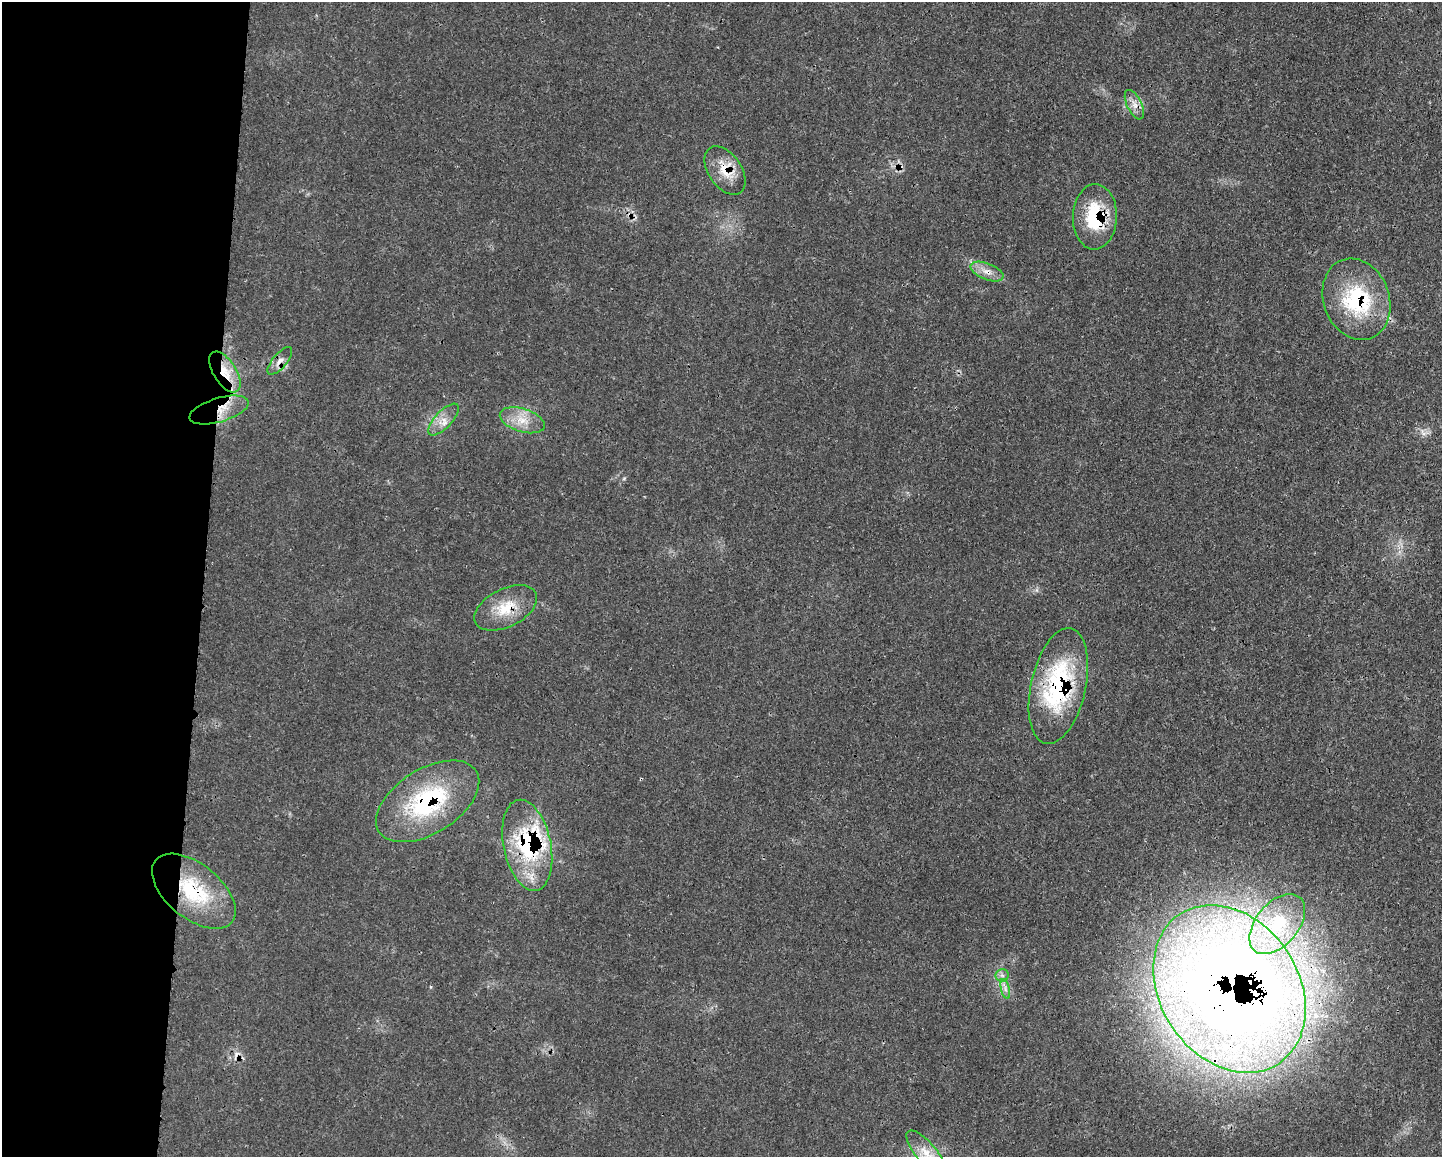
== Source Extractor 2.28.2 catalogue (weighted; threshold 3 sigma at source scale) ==
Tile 4 of 3 x 4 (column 1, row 2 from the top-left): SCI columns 121-1560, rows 2327-3481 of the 4676 x 4644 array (HDU 1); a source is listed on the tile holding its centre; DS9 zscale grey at full resolution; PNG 1444 x 1159 px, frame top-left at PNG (2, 2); each listed source drawn as its Kron ellipse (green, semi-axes under 4 px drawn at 4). Shown black and unused: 14% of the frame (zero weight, under 3 of 4 exposures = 1% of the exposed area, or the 3 px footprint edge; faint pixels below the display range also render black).
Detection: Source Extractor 2.28.2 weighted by HDU 2 'WHT'; one run over the whole footprint, this tile lists its part. Background 0.0211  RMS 0.0023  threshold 0.0104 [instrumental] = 3 sigma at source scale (4.5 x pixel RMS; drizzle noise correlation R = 1.50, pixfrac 1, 0.05/0.05 arcsec/px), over >= 5 px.
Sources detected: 26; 3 cosmic-ray / hot-pixel residue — neither listed nor drawn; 3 inside a brighter listed object's ellipse — not listed separately; the other 20 listed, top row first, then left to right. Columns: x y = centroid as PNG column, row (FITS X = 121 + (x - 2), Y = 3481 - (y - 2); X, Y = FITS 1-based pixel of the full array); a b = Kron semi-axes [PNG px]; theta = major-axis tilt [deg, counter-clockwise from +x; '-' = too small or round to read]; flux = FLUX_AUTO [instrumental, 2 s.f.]
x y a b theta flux
1134 105 16 7 -65 1.8
725 170 27 16 -55 5.5
1095 217 33 22 88 14
987 272 17 8 -21 2.2
1356 299 42 33 -69 22
280 361 17 7 50 1.7
225 372 23 11 -58 5.4
219 410 31 12 17 5.2
444 420 20 8 47 2.6
522 420 23 11 -17 4.3
506 608 34 19 26 7.9
1058 686 59 27 78 32
428 801 57 32 32 29
527 845 46 23 -78 26
194 891 49 27 -39 19
1277 924 35 21 50 11
1002 975 7 6 - 0.8
1005 989 10 4 -77 0.88
1229 989 90 69 -56 540
926 1153 28 10 -50 3.9
Overlapping masked pixels (flux is a lower limit): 13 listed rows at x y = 725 170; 1095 217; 987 272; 1356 299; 280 361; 225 372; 219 410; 506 608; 1058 686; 428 801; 527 845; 194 891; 1229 989
Isophote crosses this tile's border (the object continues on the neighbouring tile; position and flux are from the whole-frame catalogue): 1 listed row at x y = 926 1153
Unlisted compact peaks at least as high as the median listed source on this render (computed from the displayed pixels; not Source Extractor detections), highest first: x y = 624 478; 431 987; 1036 590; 1424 434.